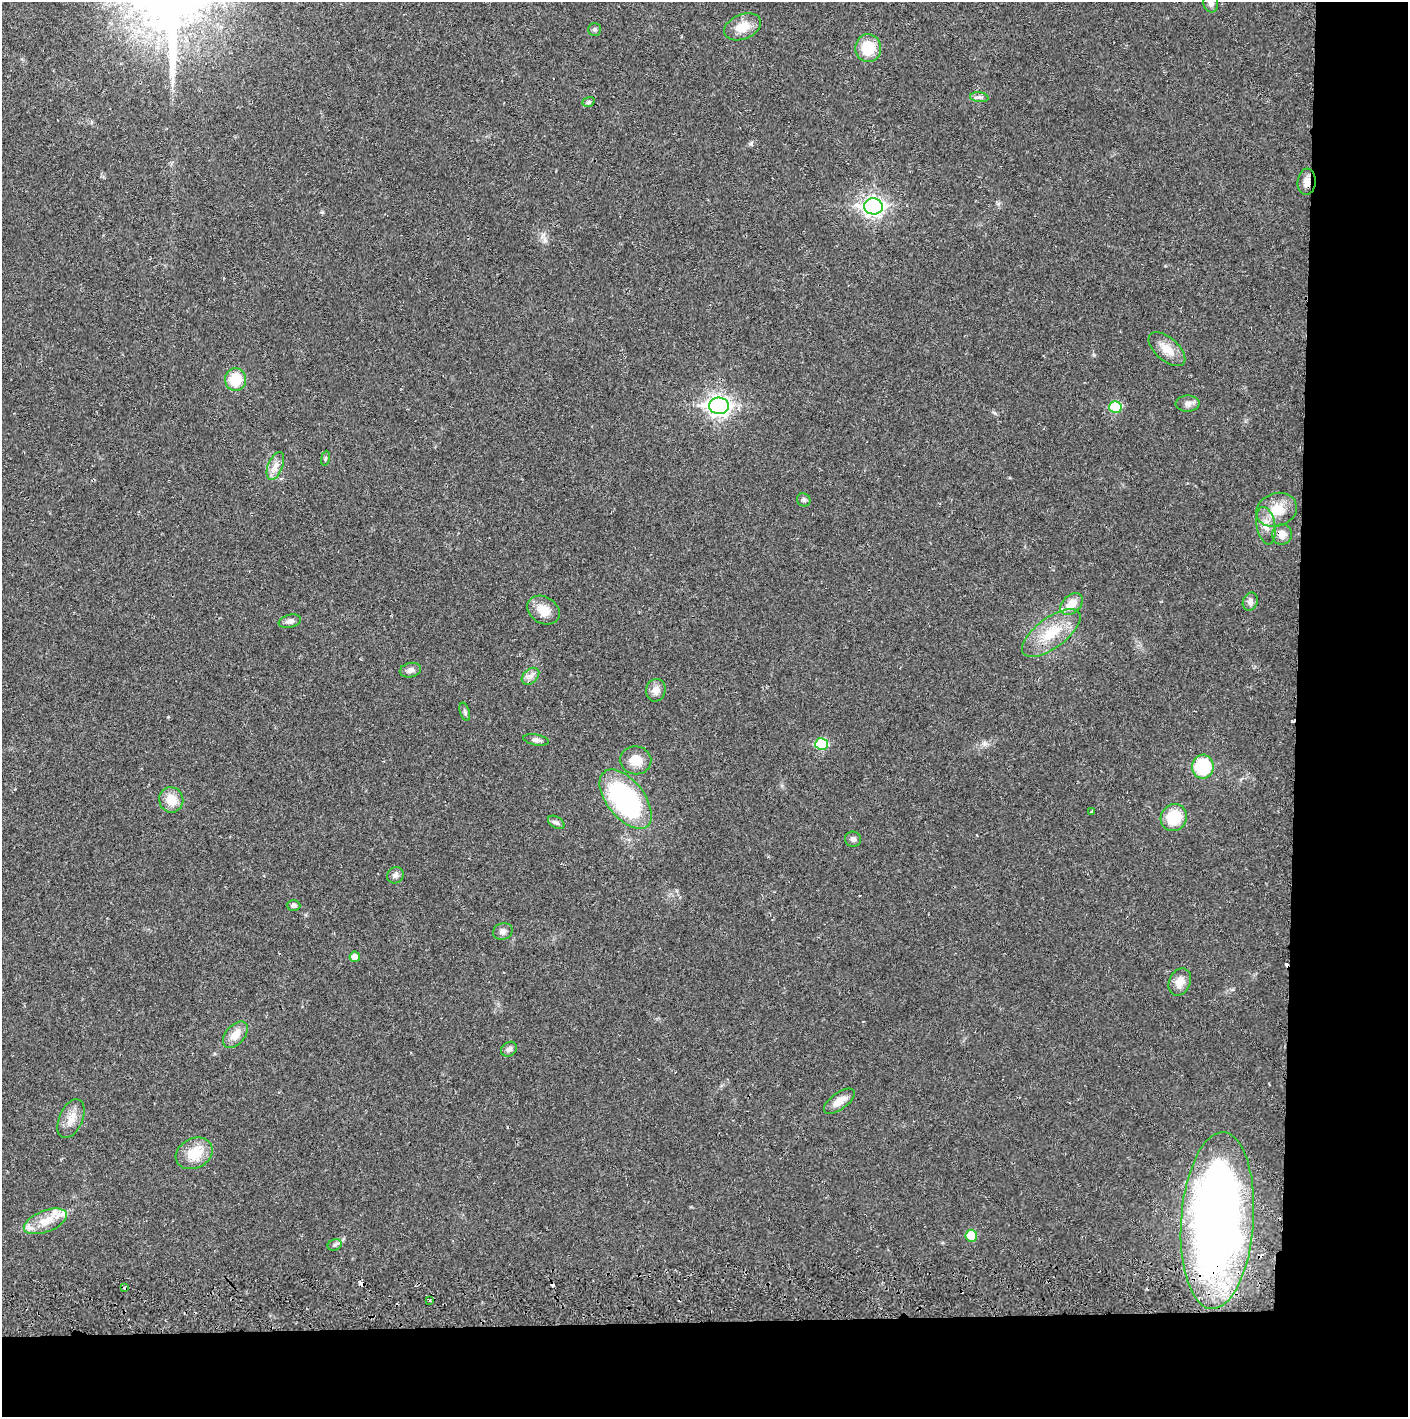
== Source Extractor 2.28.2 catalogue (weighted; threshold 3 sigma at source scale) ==
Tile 9 of 3 x 3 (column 3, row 3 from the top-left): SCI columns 2816-4221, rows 56-1470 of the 4229 x 4360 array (HDU 1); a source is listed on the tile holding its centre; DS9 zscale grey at full resolution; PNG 1410 x 1419 px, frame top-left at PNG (2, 2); each listed source drawn as its Kron ellipse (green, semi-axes under 4 px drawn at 4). Shown black and unused: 14% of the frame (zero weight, under 2 of 3 exposures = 3% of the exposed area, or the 3 px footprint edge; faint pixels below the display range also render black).
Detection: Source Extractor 2.28.2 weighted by HDU 2 'WHT'; one run over the whole footprint, this tile lists its part. Background 0.0221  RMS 0.0035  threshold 0.0157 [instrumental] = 3 sigma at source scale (4.5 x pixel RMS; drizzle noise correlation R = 1.50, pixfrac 1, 0.05/0.05 arcsec/px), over >= 5 px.
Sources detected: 62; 5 cosmic-ray / hot-pixel residue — neither listed nor drawn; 3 inside a brighter listed object's ellipse — not listed separately; the other 54 listed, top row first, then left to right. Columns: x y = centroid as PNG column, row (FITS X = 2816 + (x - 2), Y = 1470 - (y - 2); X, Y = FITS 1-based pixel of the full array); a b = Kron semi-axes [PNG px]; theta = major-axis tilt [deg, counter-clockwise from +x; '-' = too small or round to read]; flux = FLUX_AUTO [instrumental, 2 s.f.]
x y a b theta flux
1211 3 9 7 -79 1.4
743 27 19 12 22 6
595 29 6 6 - 0.69
868 48 14 13 - 9.9
979 97 9 5 -6 0.95
588 102 6 4 18 0.63
1307 182 13 9 86 2.3
873 206 9 8 - 160
1167 349 22 11 -41 5.1
235 380 11 10 - 9.8
1187 404 12 8 0 1.7
719 406 10 8 -2 160
1115 407 6 6 - 14
325 458 7 4 81 0.44
275 466 15 7 68 2.5
804 500 7 6 - 0.8
1277 510 21 16 19 8.2
1266 526 19 9 -79 3.6
1282 534 10 10 - 3.2
1250 602 9 7 68 1.6
1072 604 13 9 42 4.6
543 610 17 13 -31 5
290 621 11 6 13 1.5
1051 633 34 15 37 12
410 670 11 7 13 1.7
530 676 10 7 42 1.7
656 690 11 9 76 2.5
465 712 9 4 -72 0.73
536 740 13 5 -10 1.2
822 744 6 6 - 16
635 760 16 14 -7 5.3
1203 767 12 11 - 18
626 799 35 18 -52 55
171 800 13 12 - 6
1092 812 4 3 - 0.55
1174 817 14 13 - 11
556 822 9 5 -31 0.89
853 839 8 7 - 1.2
395 875 8 8 - 1.3
294 906 7 5 -1 0.94
503 932 10 8 22 1.5
355 957 5 5 - 2.5
1180 982 14 10 65 3.4
235 1035 15 9 49 4.3
509 1049 8 6 36 1.3
839 1101 18 8 36 3.8
71 1119 21 11 65 4.2
194 1153 19 15 27 8.3
45 1221 23 10 21 5.6
1217 1221 88 36 86 270
971 1236 6 6 - 7.3
335 1245 7 5 22 0.82
125 1287 4 3 - 5.4
430 1300 3 3 - 0.52
Overlapping masked pixels (flux is a lower limit): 3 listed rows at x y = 1307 182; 1217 1221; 125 1287
Isophote crosses this tile's border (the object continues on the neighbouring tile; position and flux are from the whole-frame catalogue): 1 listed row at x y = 1211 3
Unlisted compact peaks at least as high as the median listed source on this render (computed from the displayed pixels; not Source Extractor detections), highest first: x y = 751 143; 545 240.